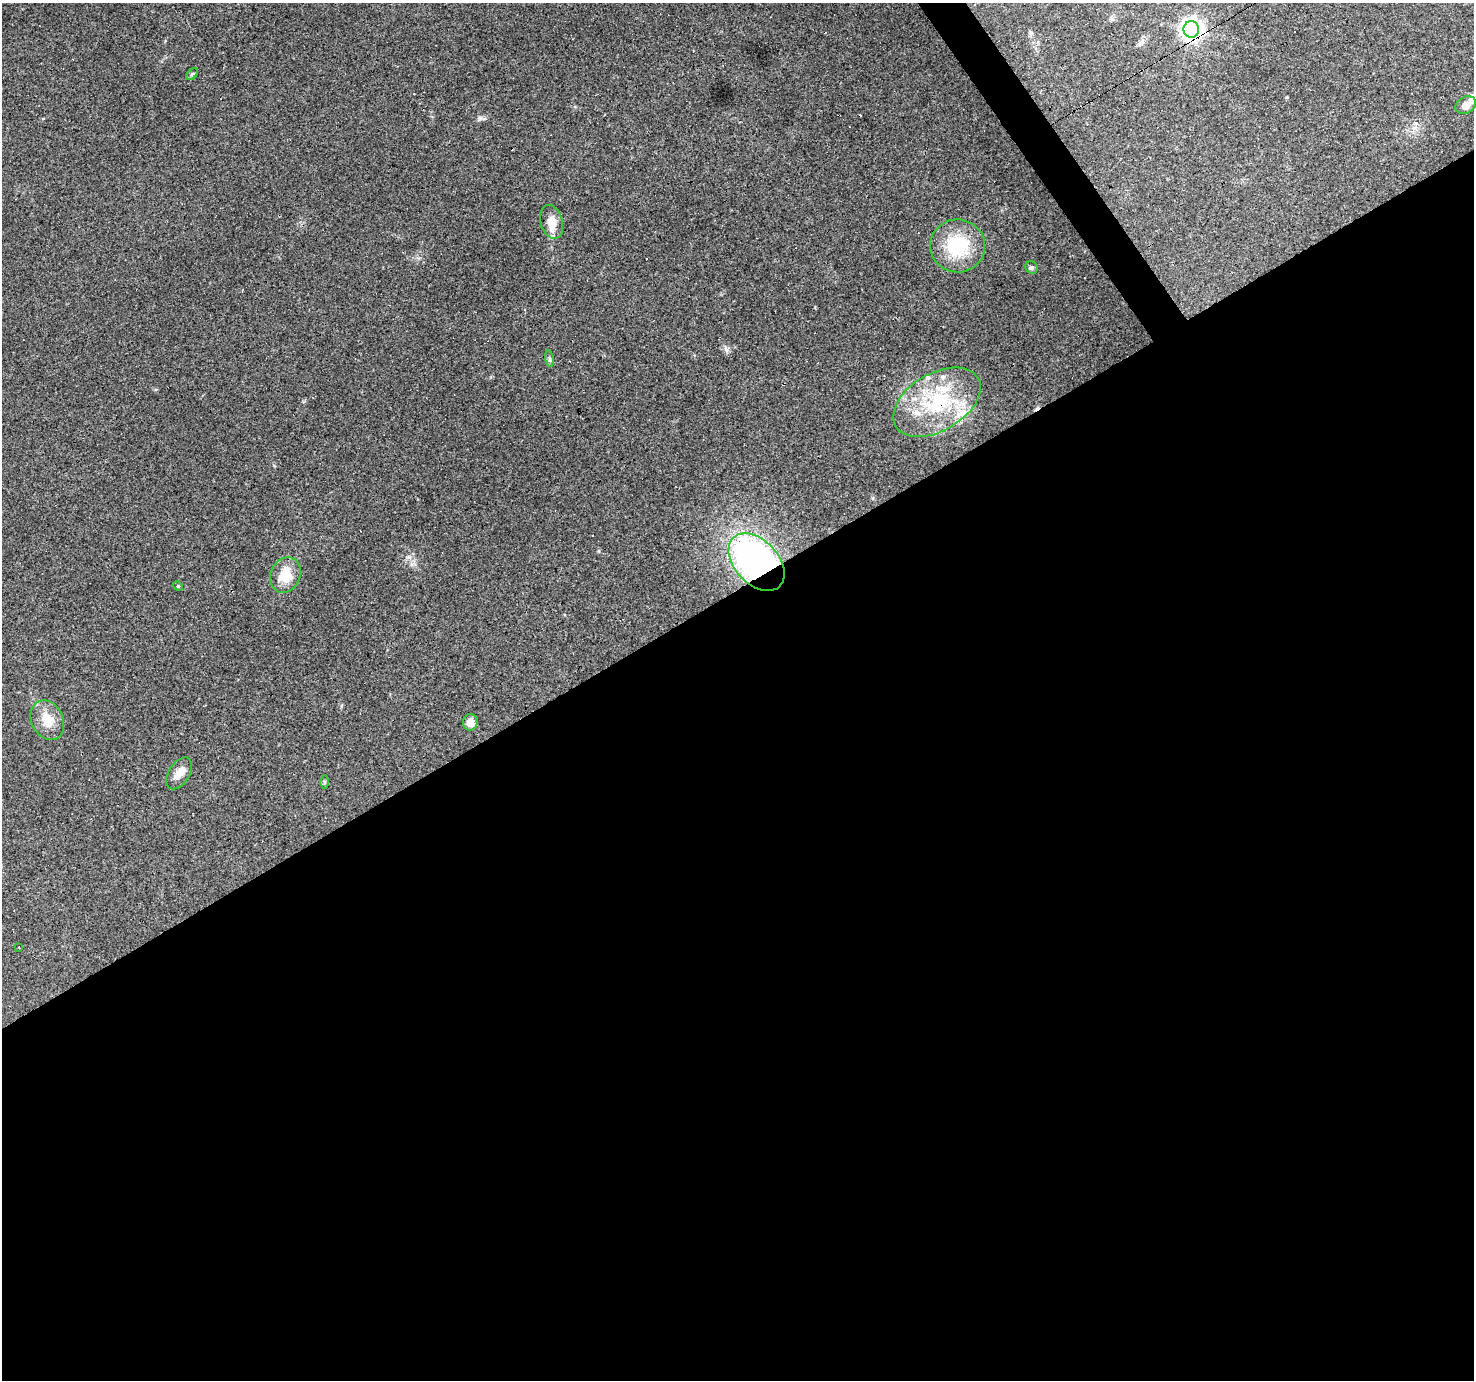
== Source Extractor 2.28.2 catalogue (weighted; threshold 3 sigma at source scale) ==
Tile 15 of 4 x 4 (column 3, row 4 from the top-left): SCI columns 2947-4418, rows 178-1555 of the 5891 x 5804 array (HDU 1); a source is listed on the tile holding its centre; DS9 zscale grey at full resolution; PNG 1476 x 1382 px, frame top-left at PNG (2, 3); each listed source drawn as its Kron ellipse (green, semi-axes under 4 px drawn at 4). Shown black and unused: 58% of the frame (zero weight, under 3 of 4 exposures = <1% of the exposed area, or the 3 px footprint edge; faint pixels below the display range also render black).
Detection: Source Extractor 2.28.2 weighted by HDU 2 'WHT'; one run over the whole footprint, this tile lists its part. Background 0.219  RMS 0.0078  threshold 0.0352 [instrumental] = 3 sigma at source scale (4.5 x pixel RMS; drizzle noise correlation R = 1.50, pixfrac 1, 0.0396/0.0396 arcsec/px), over >= 5 px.
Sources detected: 25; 5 cosmic-ray / hot-pixel residue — neither listed nor drawn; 4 inside a brighter listed object's ellipse — not listed separately; the other 16 listed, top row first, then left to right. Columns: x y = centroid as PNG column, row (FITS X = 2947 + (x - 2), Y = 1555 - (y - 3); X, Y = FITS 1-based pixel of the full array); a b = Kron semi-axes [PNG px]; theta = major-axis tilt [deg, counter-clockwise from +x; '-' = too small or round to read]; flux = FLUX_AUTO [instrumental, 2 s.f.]
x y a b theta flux
1191 29 8 7 - 530
192 74 7 4 45 1.1
1466 105 11 8 30 6.4
551 222 17 11 -75 11
957 246 27 26 - 45
1031 267 6 6 - 1.6
549 359 8 4 -82 1.4
937 402 48 28 31 66
756 562 34 22 -47 260
285 575 18 14 66 17
178 586 5 4 - 0.83
47 720 21 15 -63 14
470 722 8 7 - 6.1
179 773 18 10 57 7.2
324 782 6 4 -89 1
19 947 3 2 - 0.62
Overlapping masked pixels (flux is a lower limit): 3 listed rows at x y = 1191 29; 937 402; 756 562
Unlisted compact peaks at least as high as the median listed source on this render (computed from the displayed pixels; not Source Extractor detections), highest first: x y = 480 118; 726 349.